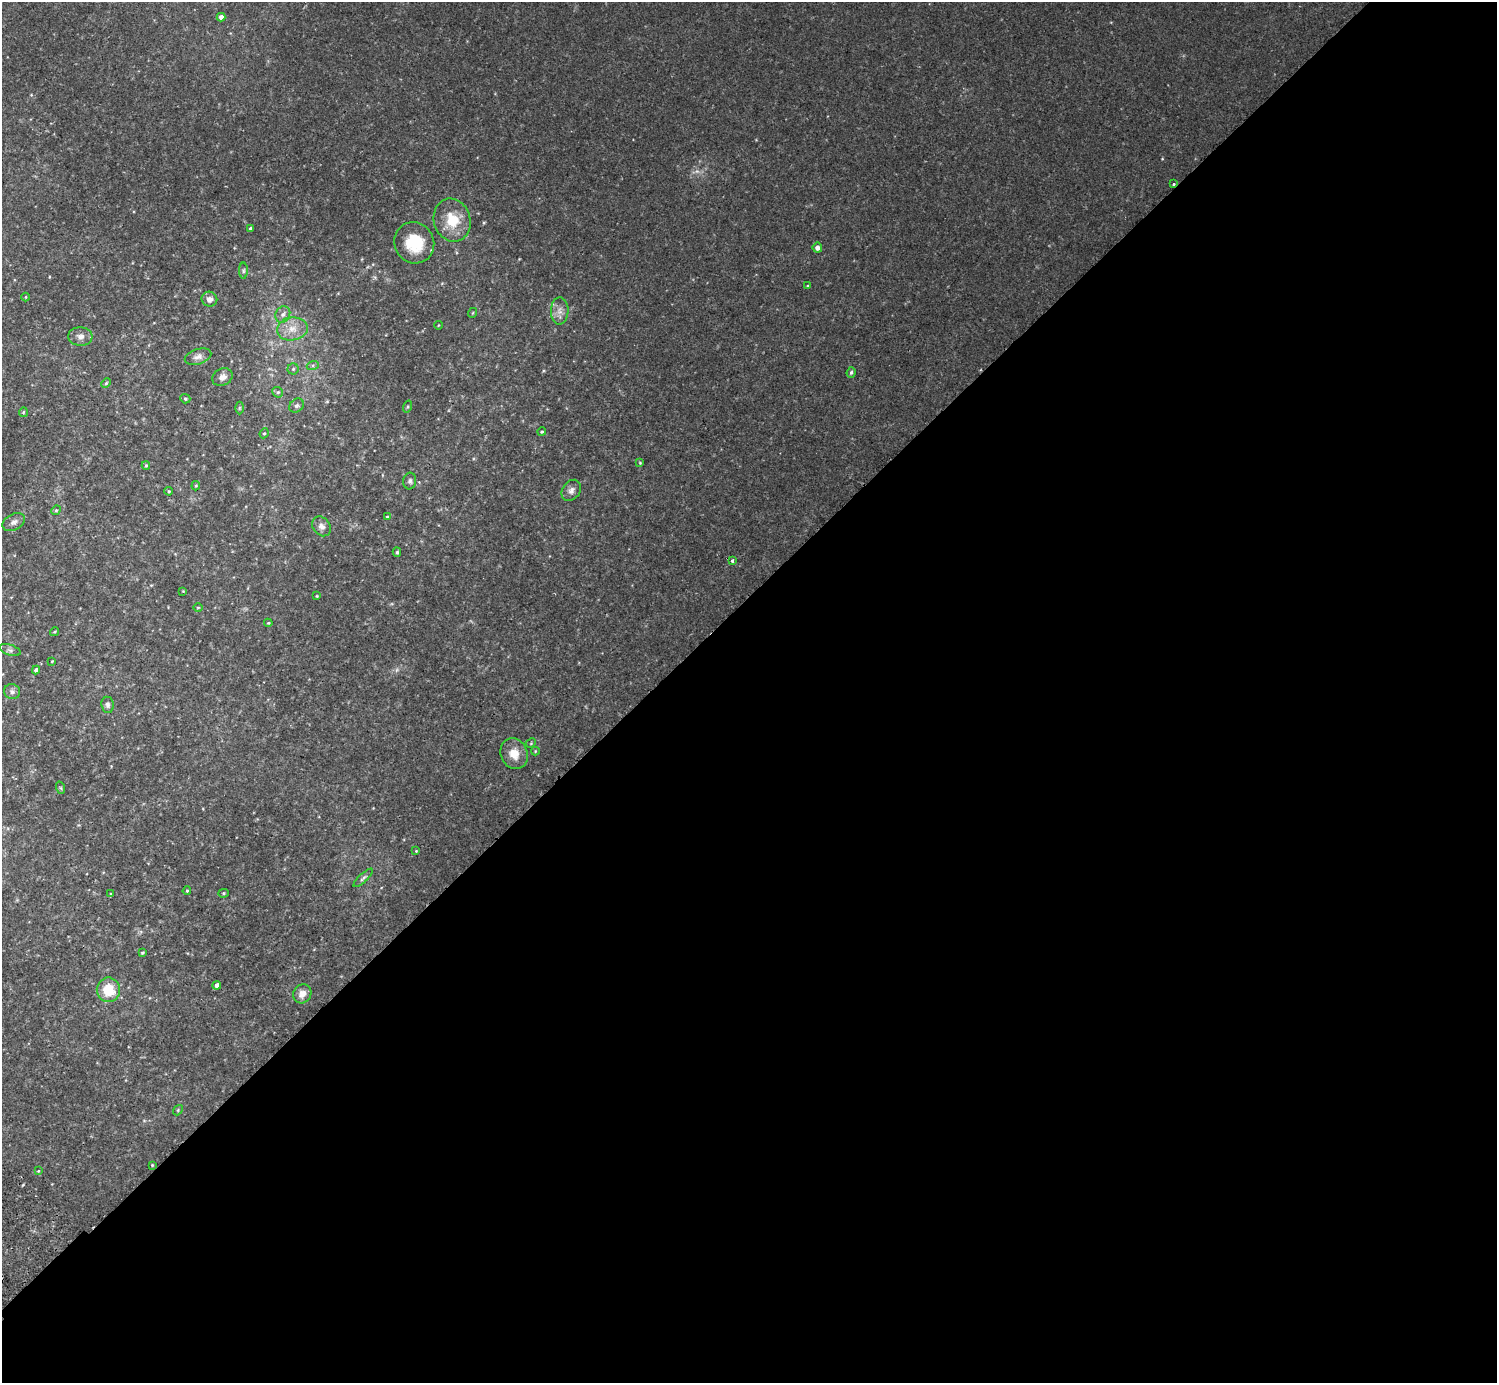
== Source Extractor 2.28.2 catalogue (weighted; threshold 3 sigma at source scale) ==
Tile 12 of 4 x 4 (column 4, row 3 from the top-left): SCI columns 4529-6023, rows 1586-2966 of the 6070 x 6072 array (HDU 1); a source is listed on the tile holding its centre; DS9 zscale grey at full resolution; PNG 1499 x 1385 px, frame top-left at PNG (2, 2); each listed source drawn as its Kron ellipse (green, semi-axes under 4 px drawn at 4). Shown black and unused: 57% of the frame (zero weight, under 2 of 3 exposures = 3% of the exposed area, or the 3 px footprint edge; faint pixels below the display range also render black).
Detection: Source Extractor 2.28.2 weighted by HDU 2 'WHT'; one run over the whole footprint, this tile lists its part. Background 0.00818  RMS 0.0055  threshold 0.0245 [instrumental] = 3 sigma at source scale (4.5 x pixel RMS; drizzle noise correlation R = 1.50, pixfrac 1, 0.05/0.05 arcsec/px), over >= 5 px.
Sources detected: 69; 1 too faint to see at this stretch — neither listed nor drawn; the other 68 listed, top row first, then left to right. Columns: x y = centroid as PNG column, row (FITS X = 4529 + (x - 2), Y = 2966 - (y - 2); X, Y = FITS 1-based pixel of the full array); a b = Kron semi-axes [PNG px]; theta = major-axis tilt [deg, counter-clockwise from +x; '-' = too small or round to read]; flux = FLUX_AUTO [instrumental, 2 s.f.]
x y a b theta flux
221 17 4 4 - 2.6
1173 184 3 3 - 0.81
452 220 22 18 -73 15
250 229 3 3 - 0.75
414 243 21 19 -60 18
817 248 5 4 - 2.6
243 271 8 4 89 0.91
807 286 4 3 - 0.49
26 297 4 3 - 0.42
209 299 8 7 - 2.7
560 311 13 9 88 3.9
472 313 5 3 - 0.44
283 314 8 7 - 2.4
438 325 4 3 - 0.36
292 329 15 11 8 6.9
80 337 12 9 -3 3.2
198 357 13 7 17 2.7
313 365 6 4 19 0.93
293 369 5 5 - 0.94
851 372 5 4 - 0.99
222 377 10 8 29 3.2
106 383 5 4 - 0.65
278 392 6 5 - 0.83
185 399 5 4 - 0.82
296 406 8 6 43 1.5
408 406 6 3 71 0.59
239 408 6 4 90 0.68
23 412 5 4 - 0.63
542 432 4 4 - 0.61
264 433 5 4 - 0.72
640 463 4 4 - 0.47
146 466 4 3 - 0.55
410 481 8 6 83 1.4
196 486 5 4 - 0.6
571 490 11 8 54 2.7
169 491 4 3 - 0.59
56 510 5 4 - 0.68
387 517 4 4 - 0.57
14 522 12 7 28 2.4
322 526 11 8 -50 2.7
397 552 4 4 - 0.8
732 561 3 3 - 1.1
183 591 3 3 - 0.37
317 596 3 3 - 0.43
198 607 5 3 - 0.48
268 623 4 4 - 0.53
54 632 5 3 - 0.59
10 650 11 5 -19 1.6
52 661 3 2 - 0.39
36 670 4 4 - 1.7
12 692 8 7 - 1.8
108 705 8 6 -84 1.7
531 743 5 4 - 0.54
535 751 4 4 - 0.47
514 754 16 13 -64 7.2
61 788 6 4 -71 0.66
416 851 3 3 - 0.46
363 878 13 4 43 1.4
187 891 4 4 - 0.63
223 893 5 4 - 0.67
111 894 4 3 - 0.52
142 953 3 3 - 0.66
217 985 4 4 - 2
108 990 12 12 - 14
302 994 10 9 - 4.2
178 1110 5 4 - 0.65
152 1165 3 3 - 0.42
38 1171 3 3 - 0.44
Overlapping masked pixels (flux is a lower limit): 1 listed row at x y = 1173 184